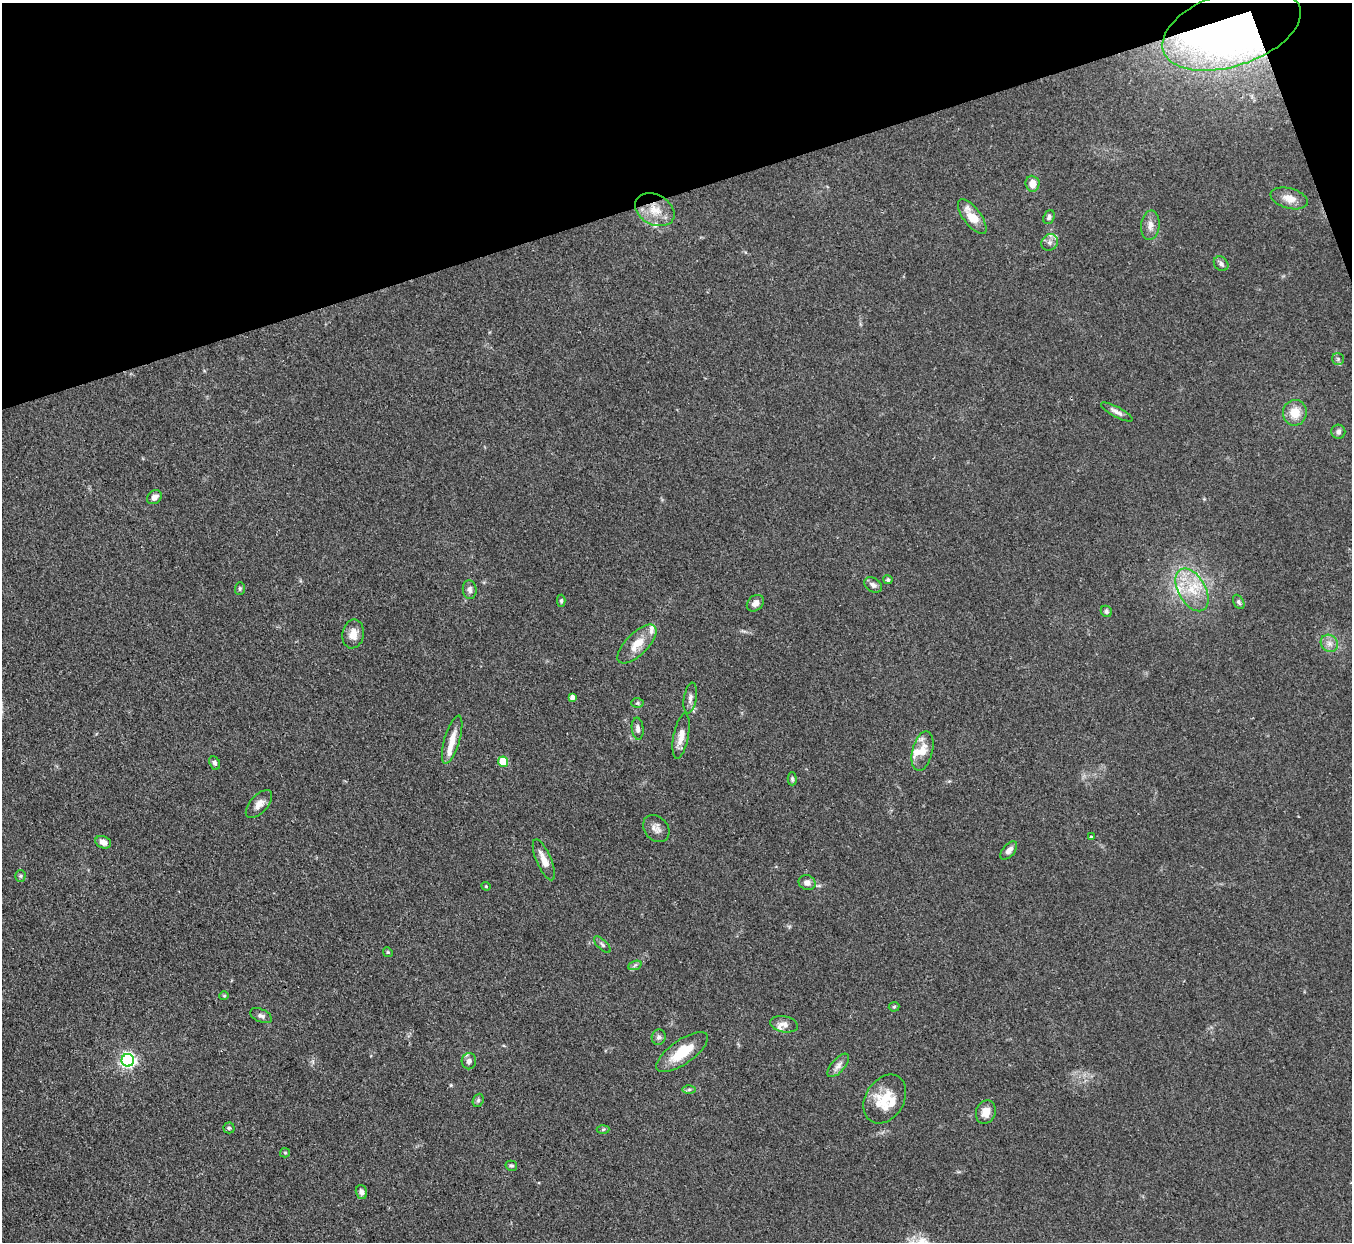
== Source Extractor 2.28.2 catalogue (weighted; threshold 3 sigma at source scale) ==
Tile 3 of 4 x 4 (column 3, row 1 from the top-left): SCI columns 2701-4050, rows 3998-5237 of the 5401 x 5387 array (HDU 1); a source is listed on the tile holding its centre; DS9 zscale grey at full resolution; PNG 1354 x 1244 px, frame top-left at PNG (2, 3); each listed source drawn as its Kron ellipse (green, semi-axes under 4 px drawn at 4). Shown black and unused: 16% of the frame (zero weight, under 3 of 4 exposures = <1% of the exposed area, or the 3 px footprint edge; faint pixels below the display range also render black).
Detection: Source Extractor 2.28.2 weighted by HDU 2 'WHT'; one run over the whole footprint, this tile lists its part. Background 0.111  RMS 0.0067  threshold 0.0301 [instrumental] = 3 sigma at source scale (4.5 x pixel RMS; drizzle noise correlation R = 1.50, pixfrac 1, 0.05/0.05 arcsec/px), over >= 5 px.
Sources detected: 77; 11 inside a brighter listed object's ellipse — not listed separately; the other 66 listed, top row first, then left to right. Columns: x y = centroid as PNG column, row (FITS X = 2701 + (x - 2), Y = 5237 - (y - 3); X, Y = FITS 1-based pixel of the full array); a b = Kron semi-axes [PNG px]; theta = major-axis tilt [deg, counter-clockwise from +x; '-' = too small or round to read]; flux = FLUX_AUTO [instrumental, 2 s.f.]
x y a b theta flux
1231 29 72 37 18 500
1032 184 8 7 - 6.7
1289 198 19 10 -15 6.7
655 210 21 15 -28 14
972 217 21 8 -53 12
1049 217 7 5 69 1.9
1150 225 15 9 83 4.9
1050 242 9 7 46 2.7
1221 264 8 6 -45 2.1
1338 359 6 6 - 1.5
1117 412 18 5 -28 3.2
1295 413 13 12 - 11
1338 432 7 7 - 2.2
154 497 8 6 39 4.1
888 580 4 4 - 1.5
873 585 9 6 -33 2.8
240 588 6 5 - 1.1
470 590 9 7 -84 2.8
1192 590 23 13 -60 19
561 601 6 4 89 1.3
1239 602 8 5 -60 1.3
755 603 9 7 42 3.8
1106 611 6 5 - 1.3
353 634 14 11 80 6.5
1329 643 9 8 - 3.7
637 644 25 11 45 11
572 697 4 4 - 2.8
690 698 15 6 80 3.2
637 703 6 5 - 1.1
638 729 11 6 -84 2.8
681 736 23 7 79 6.9
452 740 25 7 73 8.4
922 751 20 10 75 9
503 762 5 5 - 19
215 763 7 5 -66 1.7
792 779 6 4 -89 1
259 804 17 9 48 5.1
656 828 15 11 -47 4.6
1091 837 4 3 - 0.69
103 842 8 6 -25 4
1009 850 11 6 50 3.2
544 860 22 7 -67 7.4
20 876 5 5 - 1.2
807 883 8 7 - 4.1
486 886 4 4 - 0.8
602 945 10 5 -44 1.7
388 952 5 4 - 0.93
635 965 7 4 19 1.3
224 996 4 4 - 0.72
894 1007 5 5 - 0.97
261 1016 11 6 -24 2.4
784 1024 14 8 -10 4.2
659 1037 8 7 - 2
682 1052 30 12 35 21
128 1060 6 6 - 180
469 1061 8 7 - 2.8
838 1065 14 6 48 3.6
689 1089 6 4 1 1.4
885 1099 26 19 58 19
478 1100 7 5 68 1.3
986 1112 12 9 69 6.6
229 1128 5 5 - 1.2
603 1129 6 4 3 0.98
285 1153 5 4 - 0.77
511 1166 6 5 - 1.1
361 1192 7 5 -70 2.4
Overlapping masked pixels (flux is a lower limit): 1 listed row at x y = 1231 29